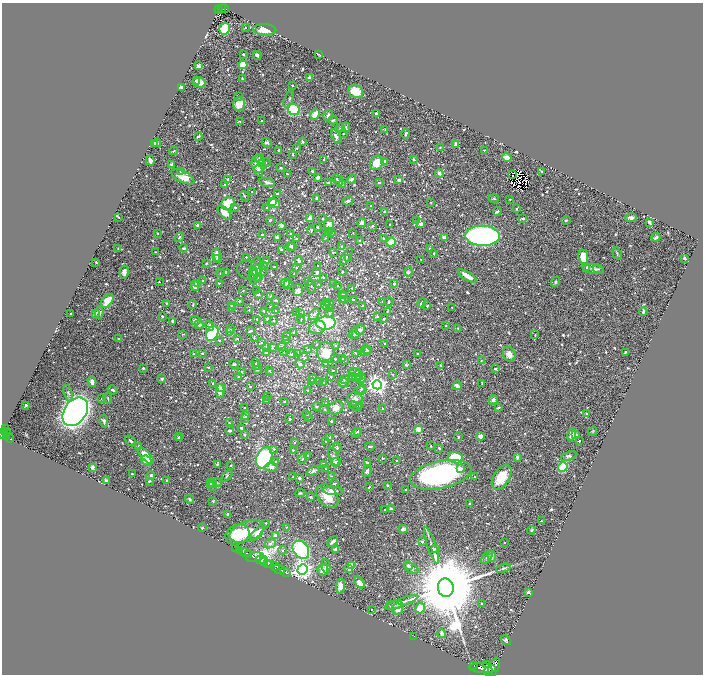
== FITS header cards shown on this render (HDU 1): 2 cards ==
NAXIS1  =                 1402
NAXIS2  =                 1344

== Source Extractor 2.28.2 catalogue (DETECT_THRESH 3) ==
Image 1402 x 1344 px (HDU 1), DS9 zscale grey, zoomed out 1/2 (1 PNG px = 2 x 2 image px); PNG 705 x 676 px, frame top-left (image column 2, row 1343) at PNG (2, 3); each listed source drawn as its Kron ellipse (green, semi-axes under 4 px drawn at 4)
Background 0.585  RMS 0.026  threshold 0.078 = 3 sigma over >= 5 px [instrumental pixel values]
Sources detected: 1284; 141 cannot appear on this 1/2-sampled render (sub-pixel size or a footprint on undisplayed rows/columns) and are neither listed nor drawn; of the other 1143, the 500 brightest by FLUX_AUTO listed and drawn (643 fainter detections omitted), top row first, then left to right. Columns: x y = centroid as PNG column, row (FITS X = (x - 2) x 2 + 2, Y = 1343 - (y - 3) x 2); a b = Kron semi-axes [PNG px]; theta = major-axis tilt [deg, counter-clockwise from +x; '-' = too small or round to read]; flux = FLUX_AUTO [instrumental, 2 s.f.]
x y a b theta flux
221 9 3 2 - 83
224 9 4 2 - 75
219 10 3 2 - 73
245 28 2 2 - 5
225 29 6 5 - 150
265 30 11 5 -2 75
243 54 2 2 - 13
318 54 3 2 - 5.3
257 55 4 3 - 16
243 65 4 4 - 97
199 66 4 3 - 12
309 77 2 2 - 55
242 79 3 2 - 6.2
196 81 4 3 - 8.2
199 82 7 5 -11 34
292 85 2 2 - 5.6
181 87 3 2 - 12
356 92 8 6 -26 75
239 97 4 3 - 6.9
289 99 9 3 66 9.5
239 104 7 6 - 85
294 109 6 5 - 220
376 113 3 2 - 9.1
315 114 5 3 - 93
328 115 6 3 59 14
333 120 5 2 - 7.6
240 121 3 3 - 5.2
261 121 2 2 - 6.7
340 127 2 2 - 6.1
346 128 5 2 - 5.2
385 130 3 2 - 4.4
344 134 2 2 - 5.9
406 134 5 3 - 11
198 136 4 2 - 12
336 136 7 3 -65 15
267 142 5 3 - 11
303 142 4 3 - 7.3
155 143 4 3 - 9.9
157 143 4 3 - 7
456 144 3 3 - 20
440 147 2 2 - 4.4
297 148 3 3 - 6.2
279 150 2 2 - 6.8
484 150 2 2 - 5.2
174 151 4 2 - 4.9
292 155 2 2 - 5.4
507 157 5 3 - 33
260 159 5 4 - 15
324 159 2 2 - 6.1
413 159 3 2 - 4.5
150 161 5 2 - 25
384 161 3 3 - 14
265 162 6 2 -7 5.5
262 163 4 2 - 16
377 163 7 6 - 89
171 164 4 3 - 11
259 164 9 7 -84 93
281 168 2 2 - 5.3
180 171 3 2 - 4.9
258 171 6 4 -73 15
312 171 3 2 - 7.5
542 171 3 2 - 4.8
439 173 4 3 - 14
287 174 3 2 - 4.4
513 175 3 2 - 5
183 177 13 5 -27 66
318 177 3 3 - 18
336 179 2 2 - 5.7
352 179 5 3 - 11
228 180 3 3 - 16
399 180 3 3 - 14
339 181 5 4 - 9.1
267 182 8 3 -12 18
329 183 3 2 - 19
379 183 2 2 - 11
225 184 3 2 - 5.5
343 185 2 2 - 5
252 192 2 2 - 4.8
277 194 2 2 - 7.9
245 196 5 2 - 5
316 198 3 2 - 7.8
494 198 5 3 - 5.5
510 199 2 2 - 4.5
272 201 3 2 - 53
348 201 6 3 17 12
430 202 2 2 - 4.5
228 203 7 6 - 120
274 204 6 3 -2 96
371 206 2 2 - 5.1
235 207 2 2 - 7.9
267 208 2 2 - 7.3
516 209 3 3 - 6.8
385 211 3 3 - 9.5
497 211 4 3 - 8.4
224 212 8 4 -47 53
119 217 2 2 - 5.1
310 218 3 3 - 40
523 218 4 3 - 7.6
631 218 6 4 13 15
323 219 2 2 - 6.2
270 220 3 2 - 8.1
566 220 4 3 - 6.7
417 221 3 3 - 7.2
649 222 4 2 - 13
362 223 4 3 - 22
390 224 2 2 - 8.6
421 224 4 3 - 26
197 225 2 2 - 32
281 225 4 3 - 18
329 225 7 5 -85 55
372 226 3 2 - 5.8
317 227 4 3 - 4.6
311 230 4 3 - 7.8
328 232 3 3 - 5.7
158 233 2 2 - 5.2
331 233 3 3 - 4.7
353 233 3 2 - 4.5
290 234 3 2 - 4.7
262 235 2 2 - 9
482 236 17 10 -1 1600
179 237 5 3 - 6.1
277 237 4 3 - 8.3
444 237 3 2 - 23
656 237 4 2 - 11
325 238 3 3 - 4.7
383 238 3 3 - 6.8
296 239 2 2 - 8.8
360 240 3 3 - 5.1
391 242 5 4 - 89
290 246 4 3 - 7.4
292 246 4 4 - 16
342 247 4 3 - 6.2
184 248 4 2 - 6.4
118 249 4 3 - 5.6
281 249 4 3 - 6.5
430 249 2 2 - 5.2
155 252 2 2 - 5.5
333 252 3 2 - 5.8
434 253 2 2 - 5.5
617 253 6 3 -69 7.5
217 255 8 4 -71 38
246 257 2 2 - 7.3
346 257 10 2 58 11
583 257 7 5 -82 94
216 258 3 3 - 7.5
684 258 2 2 - 7.8
348 259 4 2 - 6.2
421 259 2 2 - 5.4
266 261 3 2 - 4.7
299 261 5 2 - 13
96 262 3 2 - 4.5
206 263 3 2 - 7.3
264 265 4 3 - 5.9
318 265 2 2 - 4.9
275 267 2 2 - 5
587 267 2 2 - 7.4
296 268 3 3 - 4.4
593 269 10 4 -6 16
598 269 5 3 - 6.3
249 270 12 9 -13 19
260 270 8 6 0 30
253 271 4 3 - 18
256 271 14 6 82 67
124 272 6 4 82 28
225 272 3 2 - 12
342 272 2 2 - 6.7
408 272 4 4 - 7.4
221 273 4 3 - 5.4
317 273 4 3 - 19
294 274 3 2 - 4.4
253 275 5 4 - 11
467 276 10 3 -32 54
259 277 4 3 - 7.4
323 277 3 2 - 8.7
203 281 2 2 - 9.3
308 281 3 2 - 6
159 282 2 2 - 4.5
555 282 5 4 - 7.6
219 283 2 2 - 5.2
285 283 5 3 - 10
333 283 2 2 - 5.6
198 284 3 3 - 4.5
288 284 5 3 - 5.1
319 284 3 2 - 4.7
394 284 2 2 - 12
337 285 2 2 - 12
195 286 5 3 - 58
311 287 6 3 -86 6.8
351 288 2 2 - 4.7
257 290 2 2 - 4.6
298 290 6 5 - 22
243 291 2 2 - 5.3
258 294 2 2 - 16
343 294 3 2 - 5
271 296 2 2 - 5.4
344 298 6 3 -80 7
276 300 4 2 - 5.7
342 300 3 2 - 6.6
353 300 2 2 - 7.1
107 301 8 5 50 72
239 301 3 2 - 6.6
383 301 2 2 - 5.9
389 302 5 3 - 6.8
167 303 3 2 - 5.8
326 303 2 2 - 21
421 303 5 3 - 16
330 304 4 3 - 10
193 305 3 2 - 4.8
231 305 2 2 - 5
325 305 4 3 - 8.4
362 306 2 2 - 13
427 306 2 2 - 5.3
232 307 3 2 - 5.6
271 307 3 2 - 5.3
452 307 2 2 - 4.7
331 308 3 2 - 5.7
249 310 2 2 - 4.9
276 310 2 2 - 5.7
264 311 2 2 - 8.1
297 312 2 2 - 6.5
387 312 2 2 - 4.4
643 312 4 2 - 10
71 313 2 2 - 5.3
99 313 6 4 79 17
329 313 4 3 - 7.1
95 314 3 3 - 30
300 314 3 2 - 6.7
314 314 7 4 54 11
162 316 3 2 - 6.5
377 316 2 2 - 6.5
257 319 2 2 - 6.4
267 319 2 2 - 16
301 319 4 2 - 4.4
384 319 4 2 - 4.8
195 320 5 4 - 11
172 321 2 2 - 10
274 321 2 2 - 4.4
326 323 10 6 3 410
199 325 4 3 - 19
210 326 5 4 - 14
446 326 2 2 - 5.4
317 327 8 6 14 29
458 328 2 2 - 4.4
231 329 3 2 - 6.2
360 330 5 4 - 12
250 331 3 2 - 15
229 332 3 3 - 4.4
294 332 3 2 - 5.2
357 332 9 5 35 30
212 333 8 5 60 290
182 334 3 2 - 4.6
355 335 4 3 - 8.4
535 335 3 2 - 4.8
287 336 3 3 - 4.8
254 338 4 2 - 5
118 339 2 2 - 5.1
237 339 3 2 - 6.4
219 340 2 2 - 6.5
286 340 3 2 - 8.6
261 343 2 2 - 4.6
385 343 2 2 - 4.4
316 345 2 2 - 5.1
335 345 2 2 - 6.7
266 347 3 3 - 5.5
282 347 4 3 - 8.8
272 348 3 3 - 5.9
366 349 5 3 - 6.1
307 350 3 2 - 5.1
365 351 5 2 - 4.7
266 352 2 2 - 17
283 352 3 2 - 9.3
625 352 3 2 - 5.3
202 353 2 2 - 8.3
298 353 3 2 - 5.1
326 353 10 8 -78 72
356 353 3 2 - 5.8
194 354 3 3 - 7.3
292 354 4 2 - 11
417 354 2 2 - 5.4
509 354 7 6 - 32
304 357 5 3 - 7.2
335 359 2 2 - 6.2
342 359 3 2 - 16
344 361 2 2 - 5.8
481 361 2 2 - 5.5
256 363 2 2 - 4.8
325 363 2 2 - 5.2
234 364 5 3 - 6.4
300 364 5 3 - 14
257 365 3 2 - 5.1
406 365 4 3 - 4.5
441 365 3 2 - 4.5
209 367 2 2 - 5.1
143 368 2 2 - 11
495 369 2 2 - 9.6
257 370 4 3 - 4.6
269 370 3 2 - 4.8
333 370 2 2 - 5.9
241 372 3 3 - 8.1
271 373 4 3 - 5.3
355 373 6 3 -6 22
393 374 3 3 - 5.3
359 375 5 4 - 16
239 377 4 2 - 7.8
331 377 2 2 - 7.5
352 377 2 2 - 22
356 378 5 3 - 10
361 378 5 4 - 13
162 379 3 3 - 11
313 379 3 2 - 5.2
344 379 3 2 - 8.5
312 381 3 2 - 6.7
92 382 5 4 - 20
320 382 2 2 - 4.5
344 382 5 4 - 9.9
213 383 3 3 - 6.3
324 383 2 2 - 4.4
482 383 3 2 - 4.7
377 385 5 4 - 2200
457 386 4 3 - 26
222 387 3 2 - 6.1
250 387 2 2 - 5.3
361 389 5 3 - 7.3
113 390 5 3 - 8.4
307 390 3 3 - 5.5
220 391 7 4 -89 72
360 391 6 3 16 6.2
68 393 8 4 -74 11
267 396 2 2 - 6.4
108 398 5 3 - 4.7
102 399 2 2 - 7.1
355 399 8 7 - 26
493 400 5 4 - 12
266 401 2 2 - 5.9
284 401 2 2 - 5.5
326 403 3 2 - 4.4
26 405 2 2 - 9.7
360 405 3 3 - 4.8
317 406 4 3 - 7.2
355 406 6 3 -25 6.6
245 408 2 2 - 4.5
336 408 8 6 28 30
383 408 3 2 - 6
498 408 4 2 - 7.5
325 409 4 3 - 5.1
75 412 15 11 55 5100
307 414 2 2 - 7.9
587 414 3 3 - 5.7
246 415 3 3 - 13
245 418 4 2 - 30
309 418 2 2 - 4.9
290 419 2 2 - 10
104 421 7 3 -83 11
331 421 2 2 - 8.1
229 423 3 2 - 4.5
241 428 3 3 - 11
5 429 2 2 - 28
418 429 2 2 - 100
4 431 3 2 - 130
230 431 4 3 - 9.2
358 431 3 3 - 9.9
593 431 5 3 - 4.5
6 432 2 1 - 70
356 433 5 2 - 4.6
3 434 5 3 - 650
572 434 6 3 73 34
244 435 2 2 - 11
576 435 4 4 - 5.9
480 436 4 4 - 22
6 437 2 2 - 160
178 437 2 2 - 5.1
180 437 2 2 - 7.8
458 437 3 2 - 6.6
10 438 4 3 - 130
330 438 2 2 - 19
130 441 6 3 -40 11
325 441 2 2 - 4.6
579 441 2 2 - 8.1
294 443 2 2 - 4.4
370 446 5 2 - 9.5
431 446 2 2 - 4.8
139 447 4 3 - 9.6
337 448 5 2 - 8.3
439 448 2 2 - 12
274 449 3 3 - 5.8
293 450 2 2 - 5.5
307 455 3 3 - 4.7
146 456 11 4 -46 96
569 456 8 4 22 10
334 457 10 4 -67 13
517 457 4 3 - 7.7
264 458 11 7 67 630
382 458 3 3 - 5.1
456 458 7 5 -14 190
302 459 5 3 - 6.6
146 461 6 4 -43 48
397 461 2 2 - 14
275 462 3 2 - 5.3
336 462 5 3 - 12
367 462 3 2 - 11
217 464 3 2 - 6
324 464 3 3 - 17
231 465 2 2 - 4.9
92 467 2 2 - 67
271 467 6 4 -2 17
563 467 5 4 - 140
326 469 2 2 - 5.6
461 469 2 2 - 29
313 471 7 3 30 14
367 471 6 3 63 16
132 474 2 2 - 5.3
441 475 31 13 12 910
150 476 4 3 - 13
227 476 6 2 49 5.1
331 476 4 2 - 4.7
293 477 2 2 - 4.8
475 477 2 2 - 6.5
502 477 13 8 59 140
299 478 3 3 - 15
106 480 2 2 - 14
167 480 3 3 - 4.9
149 481 3 2 - 5.7
210 483 4 4 - 22
217 483 4 3 - 5.5
213 484 4 3 - 13
334 484 2 2 - 9.6
387 485 2 2 - 12
212 486 5 4 - 9
369 487 3 2 - 6.3
406 489 3 2 - 4.9
333 491 10 4 -5 26
300 493 5 2 - 5.4
327 496 13 9 -50 85
310 497 3 2 - 7
190 499 5 3 - 7.7
213 501 3 2 - 4.7
470 503 3 2 - 6.3
391 509 4 2 - 11
385 510 2 2 - 5.5
227 514 2 2 - 15
541 521 3 3 - 4.9
266 523 2 2 - 5.8
202 527 4 3 - 5.7
287 527 3 2 - 5.1
403 529 4 2 - 28
531 530 4 3 - 5.5
247 531 18 10 20 89
257 533 9 4 50 38
238 534 12 9 20 150
276 535 3 3 - 26
422 541 2 2 - 13
333 542 6 3 41 16
505 542 2 2 - 7.5
270 544 6 4 21 14
432 546 19 3 -71 28
236 548 2 2 - 170
435 549 3 3 - 8.7
239 550 4 2 - 190
282 550 4 3 - 6.2
301 550 10 7 -54 340
336 550 3 3 - 21
245 552 5 3 - 770
248 554 3 2 - 400
492 556 5 3 - 17
255 557 9 4 11 2700
487 557 8 3 49 10
264 559 2 1 - 200
260 560 5 3 - 2200
263 562 3 2 - 480
268 564 3 2 - 500
271 564 4 2 - 200
408 565 4 3 - 14
275 566 5 2 - 370
326 566 7 4 -84 14
351 566 4 4 - 83
411 568 8 4 -29 15
503 568 7 3 19 9
279 569 6 2 -24 990
302 569 5 5 - 2500
349 569 4 3 - 18
323 570 5 5 - 37
285 572 6 2 -29 1200
359 582 7 4 -51 28
340 586 7 4 84 35
446 588 9 8 - 95000
528 592 2 2 - 39
402 602 17 3 21 25
482 603 3 2 - 5.2
394 605 8 3 7 11
420 608 5 4 - 73
371 609 2 2 - 4.8
397 609 5 5 - 31
442 633 4 3 - 20
414 636 2 1 - 26
506 640 5 4 - 8.5
474 665 2 1 - 94
486 665 2 1 - 140
494 667 10 5 68 3200
483 668 13 5 -3 4500
488 671 4 2 - 740
At the frame edge (FLAGS 8, measured only in part): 1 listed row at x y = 3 434
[643 fainter detections neither listed nor drawn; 141 sub-pixel or undisplayed-footprint detections neither listed nor drawn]